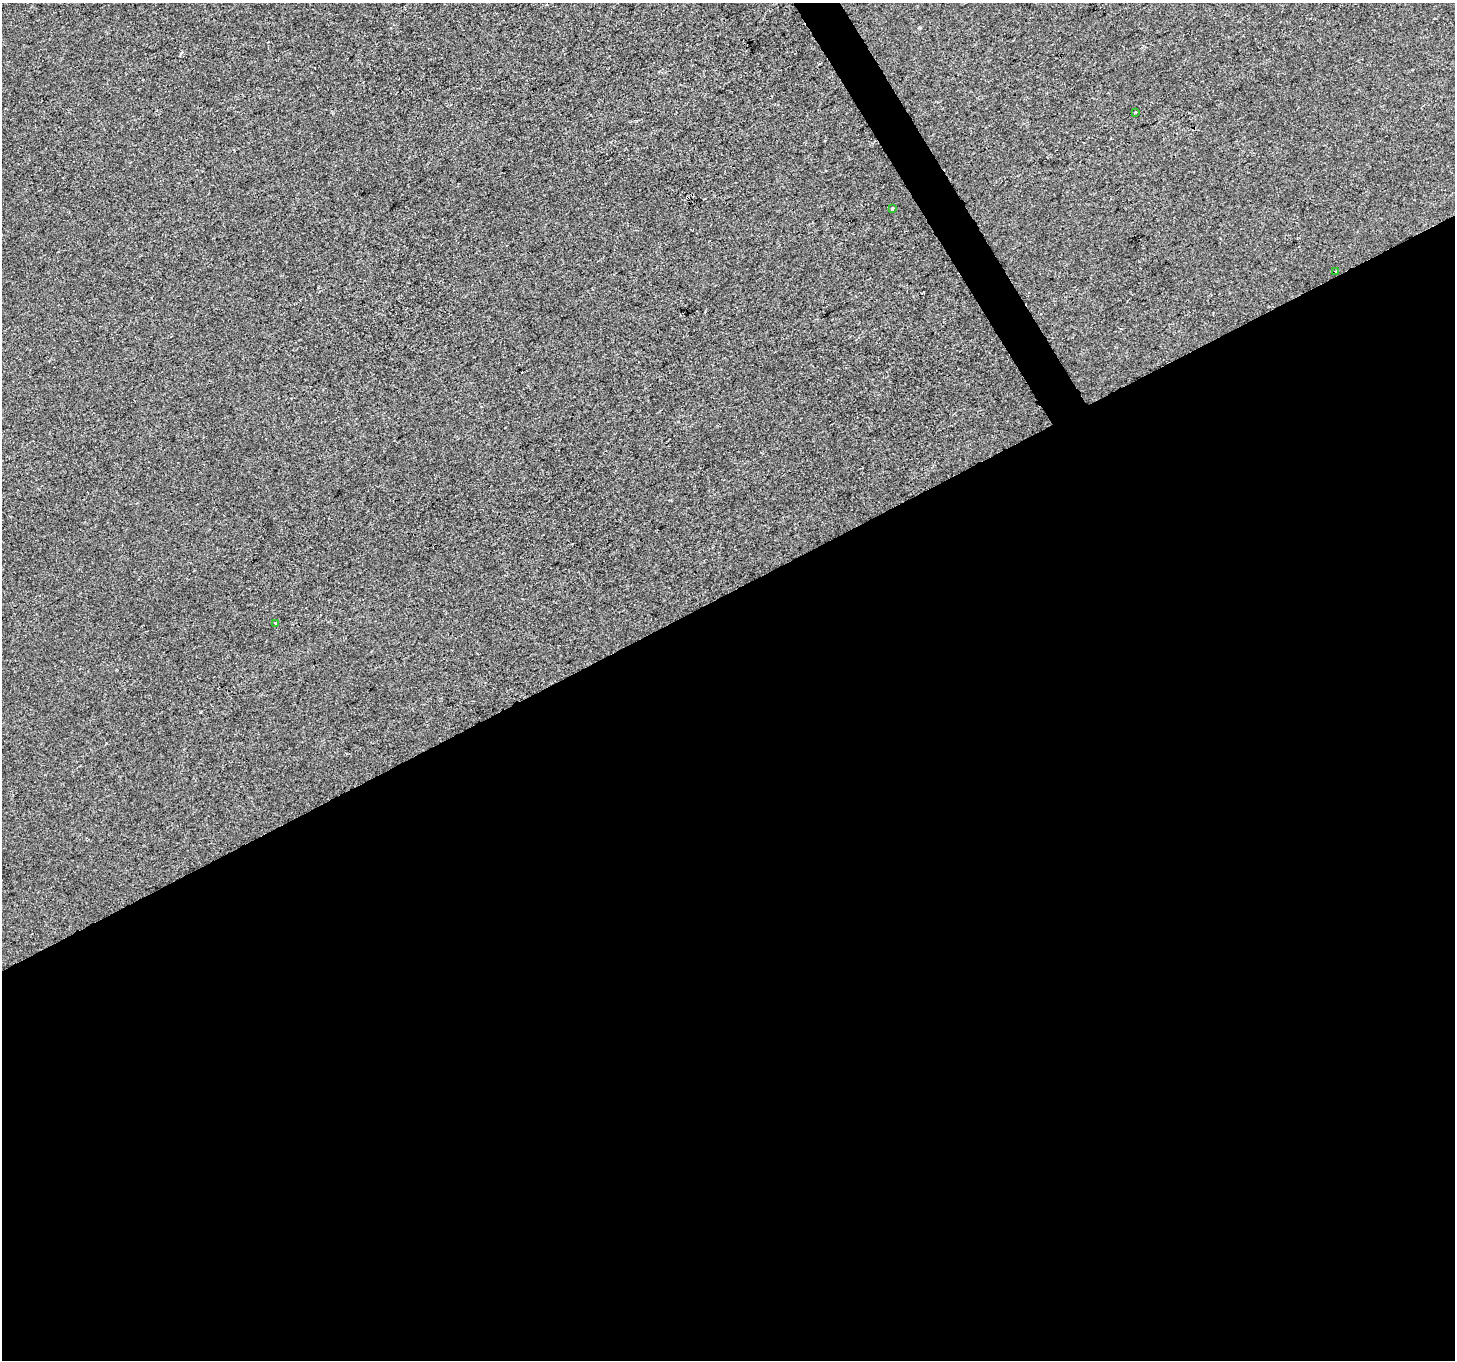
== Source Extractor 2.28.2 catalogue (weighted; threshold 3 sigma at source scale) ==
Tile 15 of 4 x 4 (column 3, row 4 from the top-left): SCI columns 2910-4362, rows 168-1525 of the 5816 x 5708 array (HDU 1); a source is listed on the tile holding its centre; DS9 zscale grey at full resolution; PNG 1457 x 1362 px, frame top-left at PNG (2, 3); each listed source drawn as its Kron ellipse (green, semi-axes under 4 px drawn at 4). Shown black and unused: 57% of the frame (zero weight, under 2 of 3 exposures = <1% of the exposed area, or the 3 px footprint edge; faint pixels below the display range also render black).
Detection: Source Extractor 2.28.2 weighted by HDU 2 'WHT'; one run over the whole footprint, this tile lists its part. Background 4.91e-04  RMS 0.0045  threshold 0.0201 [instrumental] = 3 sigma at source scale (4.5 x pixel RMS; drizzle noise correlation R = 1.50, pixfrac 1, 0.0396/0.0396 arcsec/px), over >= 5 px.
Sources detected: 6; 2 cosmic-ray / hot-pixel residue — neither listed nor drawn; the other 4 listed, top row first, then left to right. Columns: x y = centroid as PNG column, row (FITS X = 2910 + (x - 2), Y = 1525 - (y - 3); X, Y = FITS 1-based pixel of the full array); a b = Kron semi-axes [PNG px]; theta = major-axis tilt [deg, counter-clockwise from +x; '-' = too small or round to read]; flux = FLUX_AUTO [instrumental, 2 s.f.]
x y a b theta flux
1135 112 3 3 - 0.55
892 208 3 3 - 0.51
1335 271 3 2 - 0.83
276 623 3 3 - 1.1